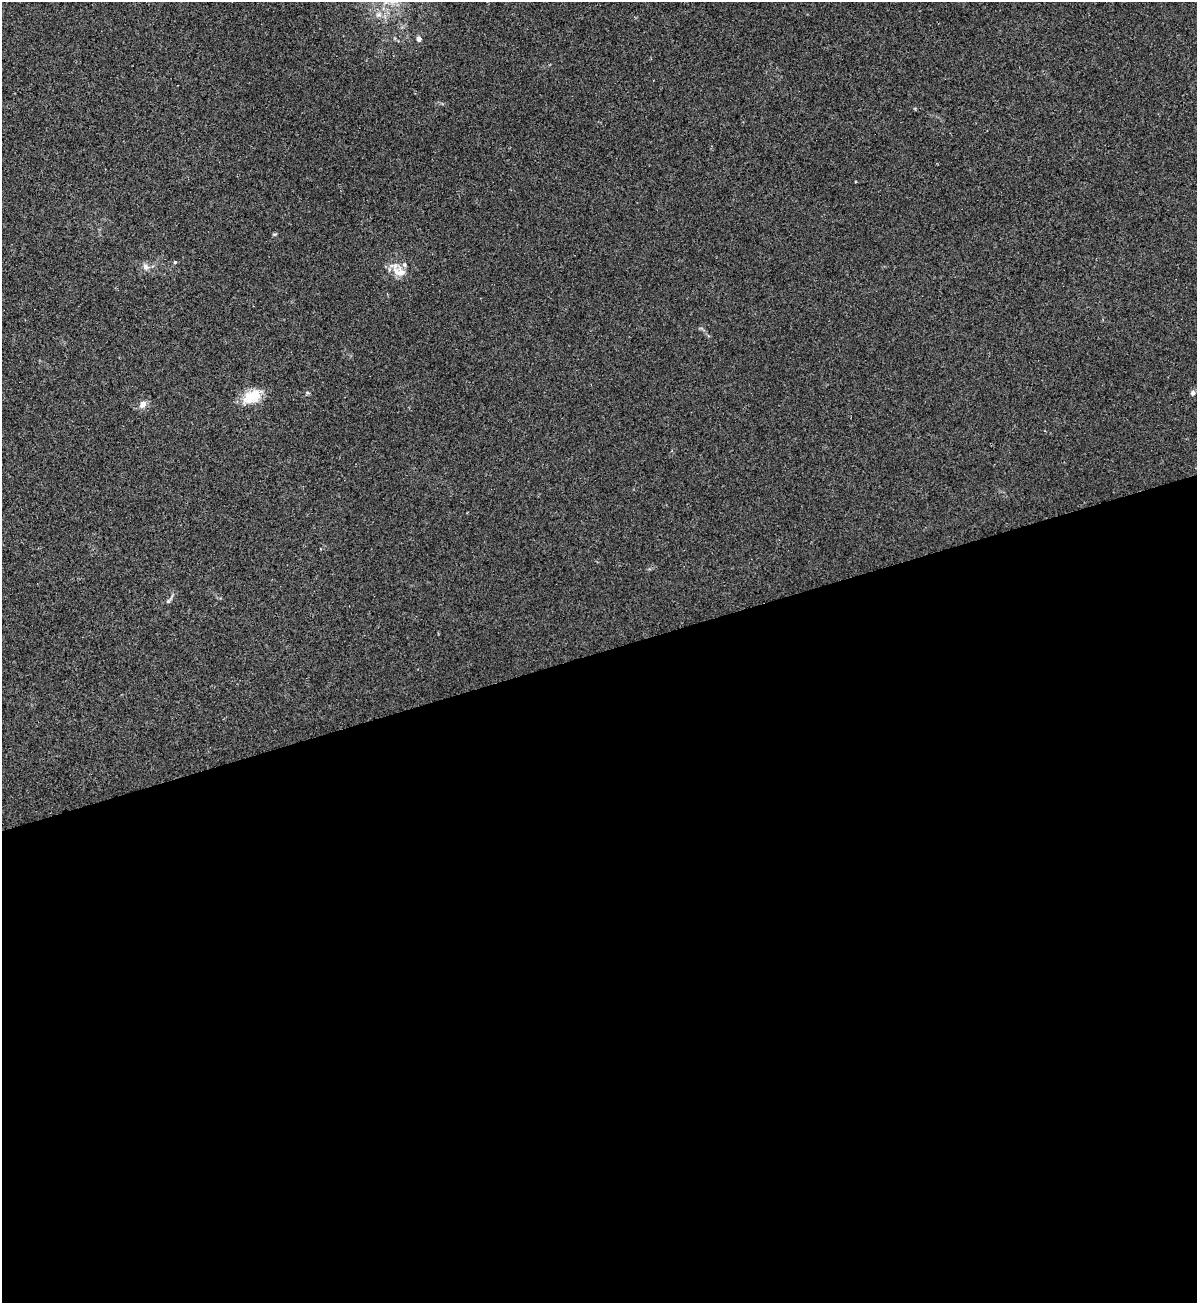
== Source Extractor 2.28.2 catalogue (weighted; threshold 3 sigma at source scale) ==
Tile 15 of 4 x 4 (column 3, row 4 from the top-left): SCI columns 2690-3884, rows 11-1311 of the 5258 x 5228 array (HDU 1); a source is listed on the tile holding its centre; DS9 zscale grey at full resolution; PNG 1199 x 1305 px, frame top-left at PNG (2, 2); no overlay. Shown black and unused: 50% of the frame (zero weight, under 2 of 3 exposures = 2% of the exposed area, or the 3 px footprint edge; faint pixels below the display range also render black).
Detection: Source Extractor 2.28.2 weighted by HDU 2 'WHT'; one run over the whole footprint, this tile lists its part. Background 0.0154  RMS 0.0063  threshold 0.0285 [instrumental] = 3 sigma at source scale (4.5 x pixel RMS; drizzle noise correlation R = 1.50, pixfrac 1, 0.05/0.05 arcsec/px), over >= 5 px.
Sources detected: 9; all 9 listed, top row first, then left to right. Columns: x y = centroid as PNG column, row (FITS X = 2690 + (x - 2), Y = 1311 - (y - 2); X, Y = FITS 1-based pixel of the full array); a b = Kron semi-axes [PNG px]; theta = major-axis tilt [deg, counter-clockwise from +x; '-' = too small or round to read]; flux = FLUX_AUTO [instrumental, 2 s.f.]
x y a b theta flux
378 15 8 7 - 2.7
419 39 4 4 - 3.7
175 262 4 4 - 0.84
145 267 9 7 -26 2.8
399 272 20 13 -12 8.4
1193 393 6 6 - 1.5
252 396 25 15 32 14
143 404 9 7 56 3.9
168 601 5 5 - 1.2